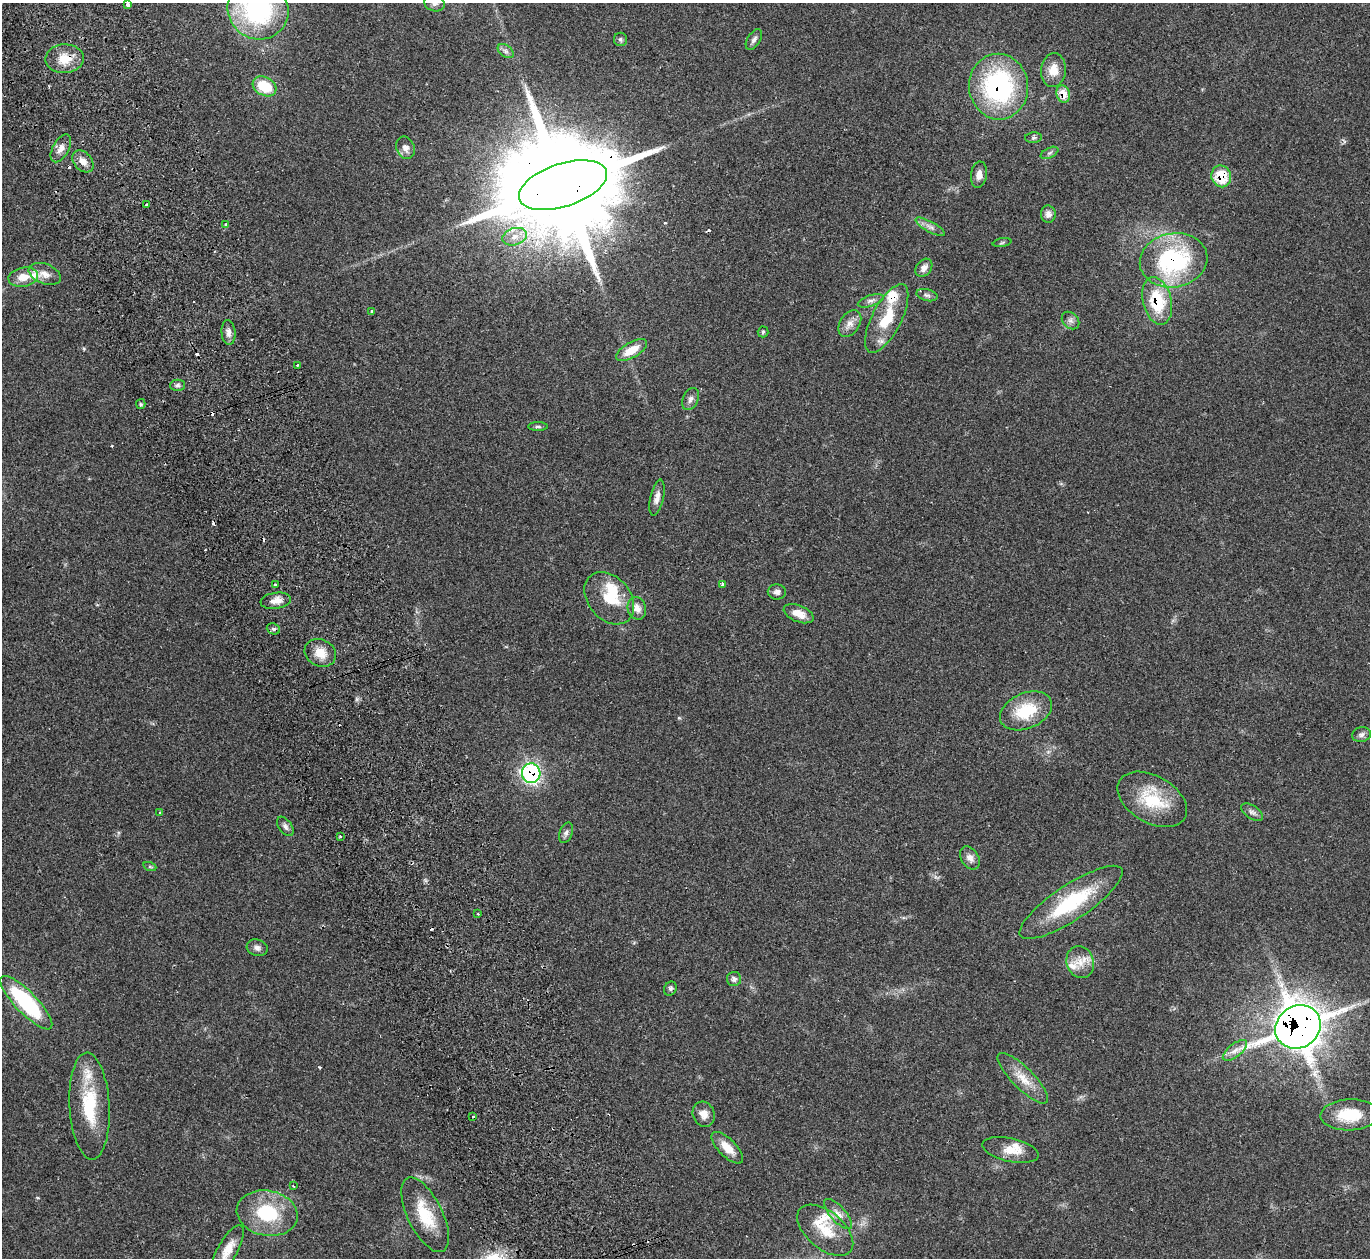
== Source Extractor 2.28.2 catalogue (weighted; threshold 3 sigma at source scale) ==
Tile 11 of 4 x 4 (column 3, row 3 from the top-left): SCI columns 2787-4154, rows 1439-2694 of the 5588 x 5512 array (HDU 1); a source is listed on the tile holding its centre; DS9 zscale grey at full resolution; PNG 1372 x 1260 px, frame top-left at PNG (2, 3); each listed source drawn as its Kron ellipse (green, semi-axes under 4 px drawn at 4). Shown black and unused: <1% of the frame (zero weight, under 2 of 3 exposures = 3% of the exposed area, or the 3 px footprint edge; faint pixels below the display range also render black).
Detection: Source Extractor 2.28.2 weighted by HDU 2 'WHT'; one run over the whole footprint, this tile lists its part. Background 0.0987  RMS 0.0078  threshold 0.0352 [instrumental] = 3 sigma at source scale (4.5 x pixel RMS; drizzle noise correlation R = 1.50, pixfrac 1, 0.05/0.05 arcsec/px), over >= 5 px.
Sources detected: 102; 1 inside a brighter object's white glare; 9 cosmic-ray / hot-pixel residue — neither listed nor drawn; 5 inside a brighter listed object's ellipse — not listed separately; the other 87 listed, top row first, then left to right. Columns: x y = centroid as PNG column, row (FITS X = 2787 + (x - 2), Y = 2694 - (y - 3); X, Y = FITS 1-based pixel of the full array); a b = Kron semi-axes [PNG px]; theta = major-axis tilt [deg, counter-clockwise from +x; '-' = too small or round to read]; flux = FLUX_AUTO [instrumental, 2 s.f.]
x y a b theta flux
434 3 10 8 -18 3.2
128 5 4 3 - 7.9
258 10 31 29 -32 110
620 39 7 6 - 1.7
754 39 11 6 56 2.8
506 51 9 5 -37 2.5
65 59 19 14 3 14
1053 70 17 12 84 11
264 86 12 9 -29 24
999 87 33 29 -84 110
1063 94 9 6 -71 11
1033 138 8 5 5 1.8
61 148 15 8 60 5.3
406 148 11 9 -69 4.7
1049 153 9 5 27 1.7
83 161 12 9 -48 6.6
979 175 13 8 82 5
1221 176 11 9 -70 21
563 185 46 21 18 31000
147 205 3 3 - 1.8
1048 214 8 7 - 3.8
226 224 4 3 - 1.1
930 227 16 5 -28 3.9
515 237 12 8 18 7.1
1002 243 9 3 11 1.2
1174 260 34 27 10 98
924 268 10 7 50 4.1
45 274 17 10 -21 6.8
23 277 15 9 10 9.7
927 295 11 6 -15 2.4
871 301 13 5 19 3
1157 301 24 14 -76 37
372 311 3 3 - 1.6
887 319 38 14 63 29
1070 321 10 7 -45 3
850 324 15 10 57 6.1
228 332 12 7 -85 3.9
763 332 5 5 - 1.1
631 350 17 7 30 14
297 365 3 2 - 1.3
177 385 7 5 2 1.9
690 399 11 7 66 3.3
141 404 5 4 - 1.1
538 427 10 4 0 1.4
657 498 18 7 77 5
275 584 3 3 - 1.6
722 584 3 3 - 2
777 592 9 7 -2 3.1
609 598 29 21 -49 27
276 601 15 8 9 6.3
637 608 11 9 -74 6.1
799 614 16 8 -21 9.3
273 629 7 5 -21 1.7
320 653 16 13 -26 11
1026 711 27 17 23 31
1361 735 9 7 13 2.8
531 773 10 9 - 160
1152 799 38 23 -30 36
1252 812 12 6 -33 2.9
160 813 4 4 - 1.4
285 826 11 6 -54 2.7
566 833 10 6 70 2.8
340 836 3 3 - 0.94
970 858 12 8 -58 4.6
150 867 7 4 -19 1.2
1071 902 61 17 34 61
478 914 3 2 - 0.65
257 948 11 8 -16 3.2
1080 962 16 13 -73 11
734 979 7 7 - 2.7
670 989 7 6 - 1.8
26 1003 35 11 -46 71
1298 1027 23 21 35 1500
1235 1050 14 6 38 5.3
1023 1078 34 10 -45 14
89 1106 53 20 -87 44
704 1114 13 11 -64 6.3
1349 1115 29 15 2 24
473 1117 3 2 - 1.3
727 1148 20 8 -45 11
1010 1150 28 12 -12 12
293 1186 3 2 - 0.72
267 1213 30 22 -11 44
838 1214 19 7 -48 5.9
425 1215 41 17 -64 28
825 1230 33 18 -40 22
228 1250 27 10 61 12
Overlapping masked pixels (flux is a lower limit): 9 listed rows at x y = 65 59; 999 87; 1063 94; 1221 176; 563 185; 1174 260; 1157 301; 531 773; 1298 1027
Isophote crosses this tile's border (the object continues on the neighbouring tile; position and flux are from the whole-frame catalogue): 3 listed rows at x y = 434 3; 258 10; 228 1250